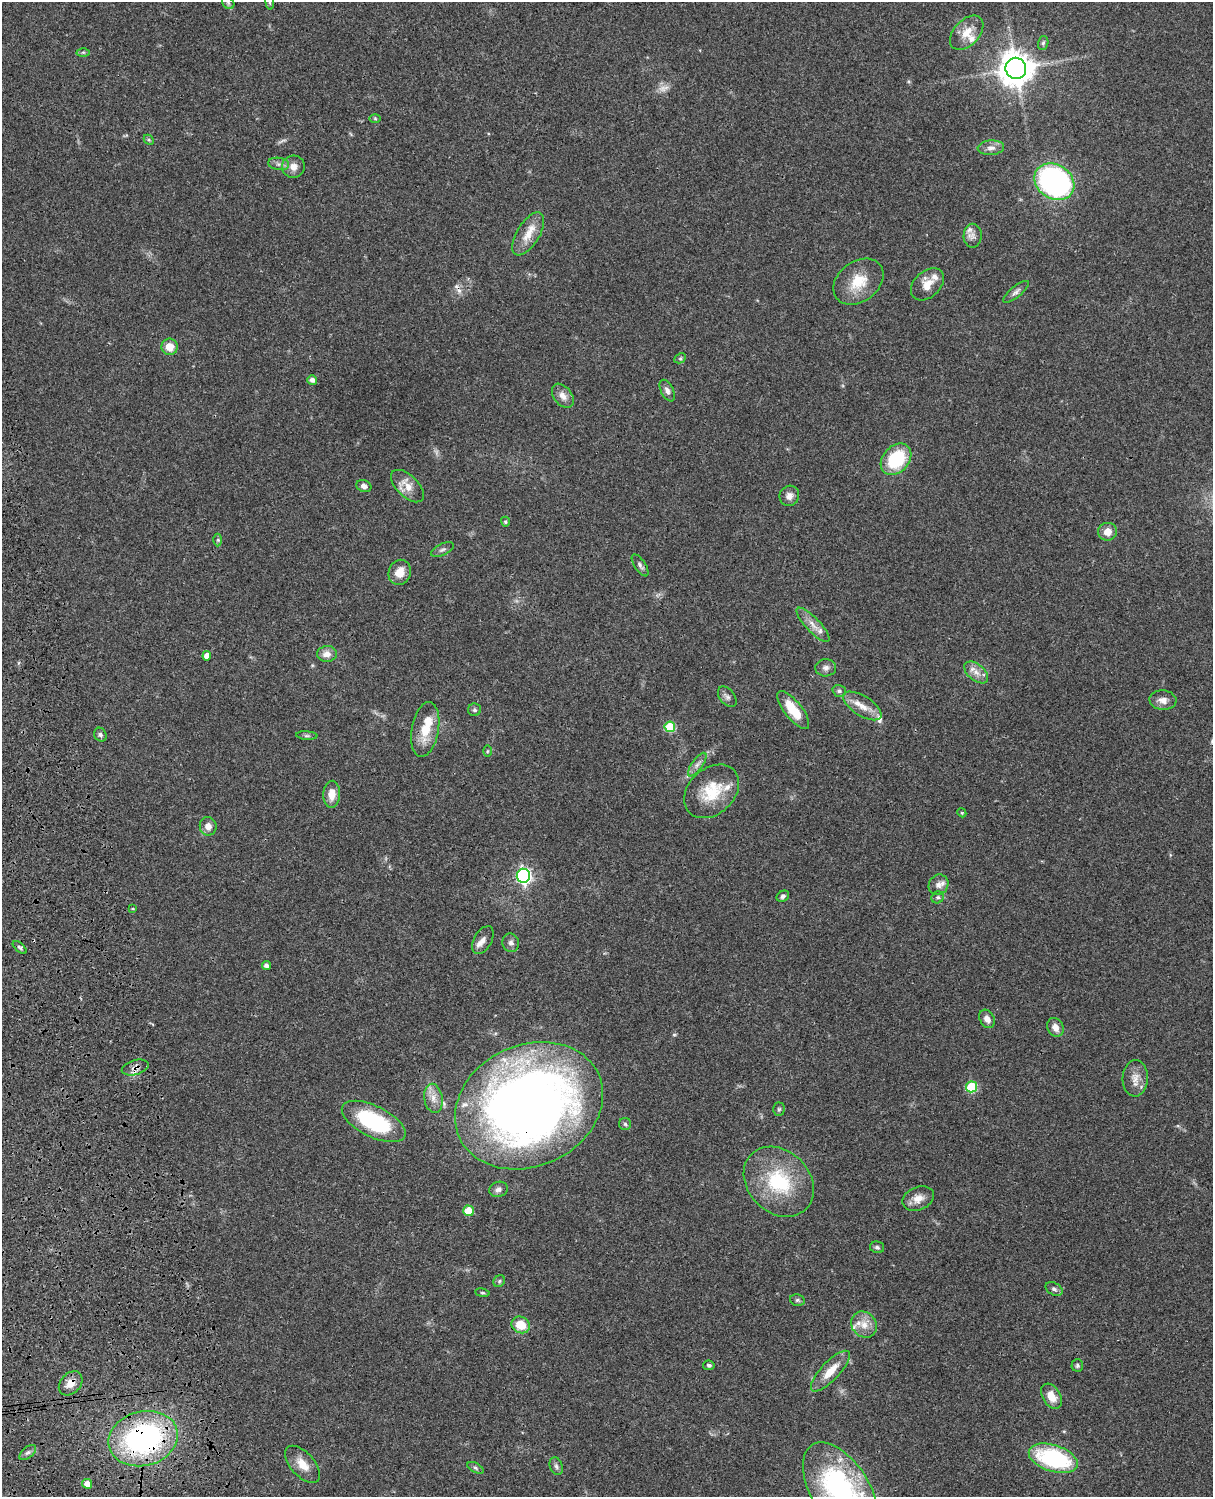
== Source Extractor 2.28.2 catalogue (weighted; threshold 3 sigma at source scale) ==
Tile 7 of 4 x 3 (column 3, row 2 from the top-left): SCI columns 2545-3755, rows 1773-3267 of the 5086 x 4927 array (HDU 1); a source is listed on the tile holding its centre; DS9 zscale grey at full resolution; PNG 1215 x 1499 px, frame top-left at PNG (2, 2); each listed source drawn as its Kron ellipse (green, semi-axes under 4 px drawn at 4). Shown black and unused: <1% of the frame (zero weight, under 3 of 4 exposures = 6% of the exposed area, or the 3 px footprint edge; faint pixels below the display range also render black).
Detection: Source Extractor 2.28.2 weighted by HDU 2 'WHT'; one run over the whole footprint, this tile lists its part. Background 0.0764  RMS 0.0058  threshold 0.026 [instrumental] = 3 sigma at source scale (4.5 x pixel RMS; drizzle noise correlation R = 1.50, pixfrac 1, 0.05/0.05 arcsec/px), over >= 5 px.
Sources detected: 107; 3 too faint to see at this stretch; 1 cosmic-ray / hot-pixel residue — neither listed nor drawn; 7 inside a brighter listed object's ellipse — not listed separately; the other 96 listed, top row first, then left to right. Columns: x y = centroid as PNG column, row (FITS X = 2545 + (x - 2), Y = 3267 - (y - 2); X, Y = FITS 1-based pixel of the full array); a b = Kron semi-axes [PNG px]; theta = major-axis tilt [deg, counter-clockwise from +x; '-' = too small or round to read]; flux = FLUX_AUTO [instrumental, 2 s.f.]
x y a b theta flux
270 2 7 3 -81 0.71
228 3 7 5 -46 1
967 33 20 12 47 8.6
1043 43 7 5 74 1.1
83 52 6 4 0 0.83
1016 68 10 10 - 1000
375 119 6 4 -1 0.74
149 140 6 4 -44 0.82
991 148 13 7 4 3.3
279 164 10 6 -9 2.1
293 167 11 11 - 4.6
1054 182 21 17 -34 160
528 234 24 11 59 9.2
973 236 12 9 90 3.2
858 282 27 20 37 16
927 284 19 13 42 7.4
1016 292 16 5 39 2.4
170 347 8 8 - 6.9
680 358 6 4 28 0.93
312 380 5 5 - 2.5
667 391 11 6 -63 2.4
563 396 13 9 -52 4.3
896 459 17 13 48 33
364 486 8 6 -22 2.2
407 486 20 10 -44 7.2
789 496 10 9 - 3.5
505 522 5 4 - 0.79
1107 532 9 9 - 5.3
218 540 6 4 89 0.83
442 550 12 5 25 1.8
640 565 13 5 -57 1.8
400 572 13 11 68 6.8
813 625 23 7 -46 5.6
327 654 10 8 3 4.3
207 656 4 4 - 5
826 668 10 8 3 2.6
976 672 14 8 -40 4.4
839 691 7 6 - 1.6
727 697 12 7 -51 2.1
1163 700 13 10 -4 4
862 706 22 10 -32 7.4
475 710 6 6 - 1.3
793 710 23 8 -52 16
670 727 5 5 - 27
425 729 28 13 80 14
100 735 7 6 - 1.4
307 736 10 4 -4 1.2
487 751 6 4 89 0.68
697 765 14 5 54 2.8
712 791 31 23 43 21
332 794 13 8 87 6.6
962 813 5 3 - 0.53
208 826 9 8 - 4
523 876 7 6 - 170
938 885 11 9 57 3.8
783 896 6 5 - 1.4
938 897 6 5 - 1.3
133 909 4 3 - 0.52
483 940 15 9 60 3.9
511 943 9 8 - 2.4
20 947 8 4 -40 1.1
266 966 4 4 - 1.9
987 1019 10 7 -61 3.4
1055 1027 10 7 -63 4
135 1068 14 7 16 3.2
1135 1078 18 12 86 6.2
971 1087 5 5 - 33
433 1098 15 9 -80 5.3
529 1106 76 60 25 550
779 1109 7 5 89 1
374 1121 35 15 -26 48
625 1124 6 6 - 1.1
779 1182 39 31 -45 41
498 1189 9 7 16 2.1
918 1199 16 11 23 5.6
468 1211 5 5 - 14
877 1247 7 5 -12 1.3
499 1281 6 5 - 1.1
1054 1289 9 6 -31 1.6
482 1293 7 3 -9 0.74
797 1300 7 5 -13 1.2
864 1324 14 12 -46 6.9
521 1325 9 8 - 12
709 1365 6 4 -7 1.1
1077 1365 6 6 - 1.1
830 1371 26 9 47 10
71 1383 14 10 48 5.5
1051 1396 14 9 -59 7.8
143 1439 35 27 15 120
28 1453 10 5 40 1.8
1053 1458 25 13 -18 61
303 1464 22 12 -48 8
556 1466 9 6 -70 1.6
476 1468 9 4 -27 1.2
87 1484 5 4 - 4.6
840 1490 53 29 -58 130
Overlapping masked pixels (flux is a lower limit): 5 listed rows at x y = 793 710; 135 1068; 529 1106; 71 1383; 143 1439
Isophote crosses this tile's border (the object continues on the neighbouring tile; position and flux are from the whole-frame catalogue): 2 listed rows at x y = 270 2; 840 1490